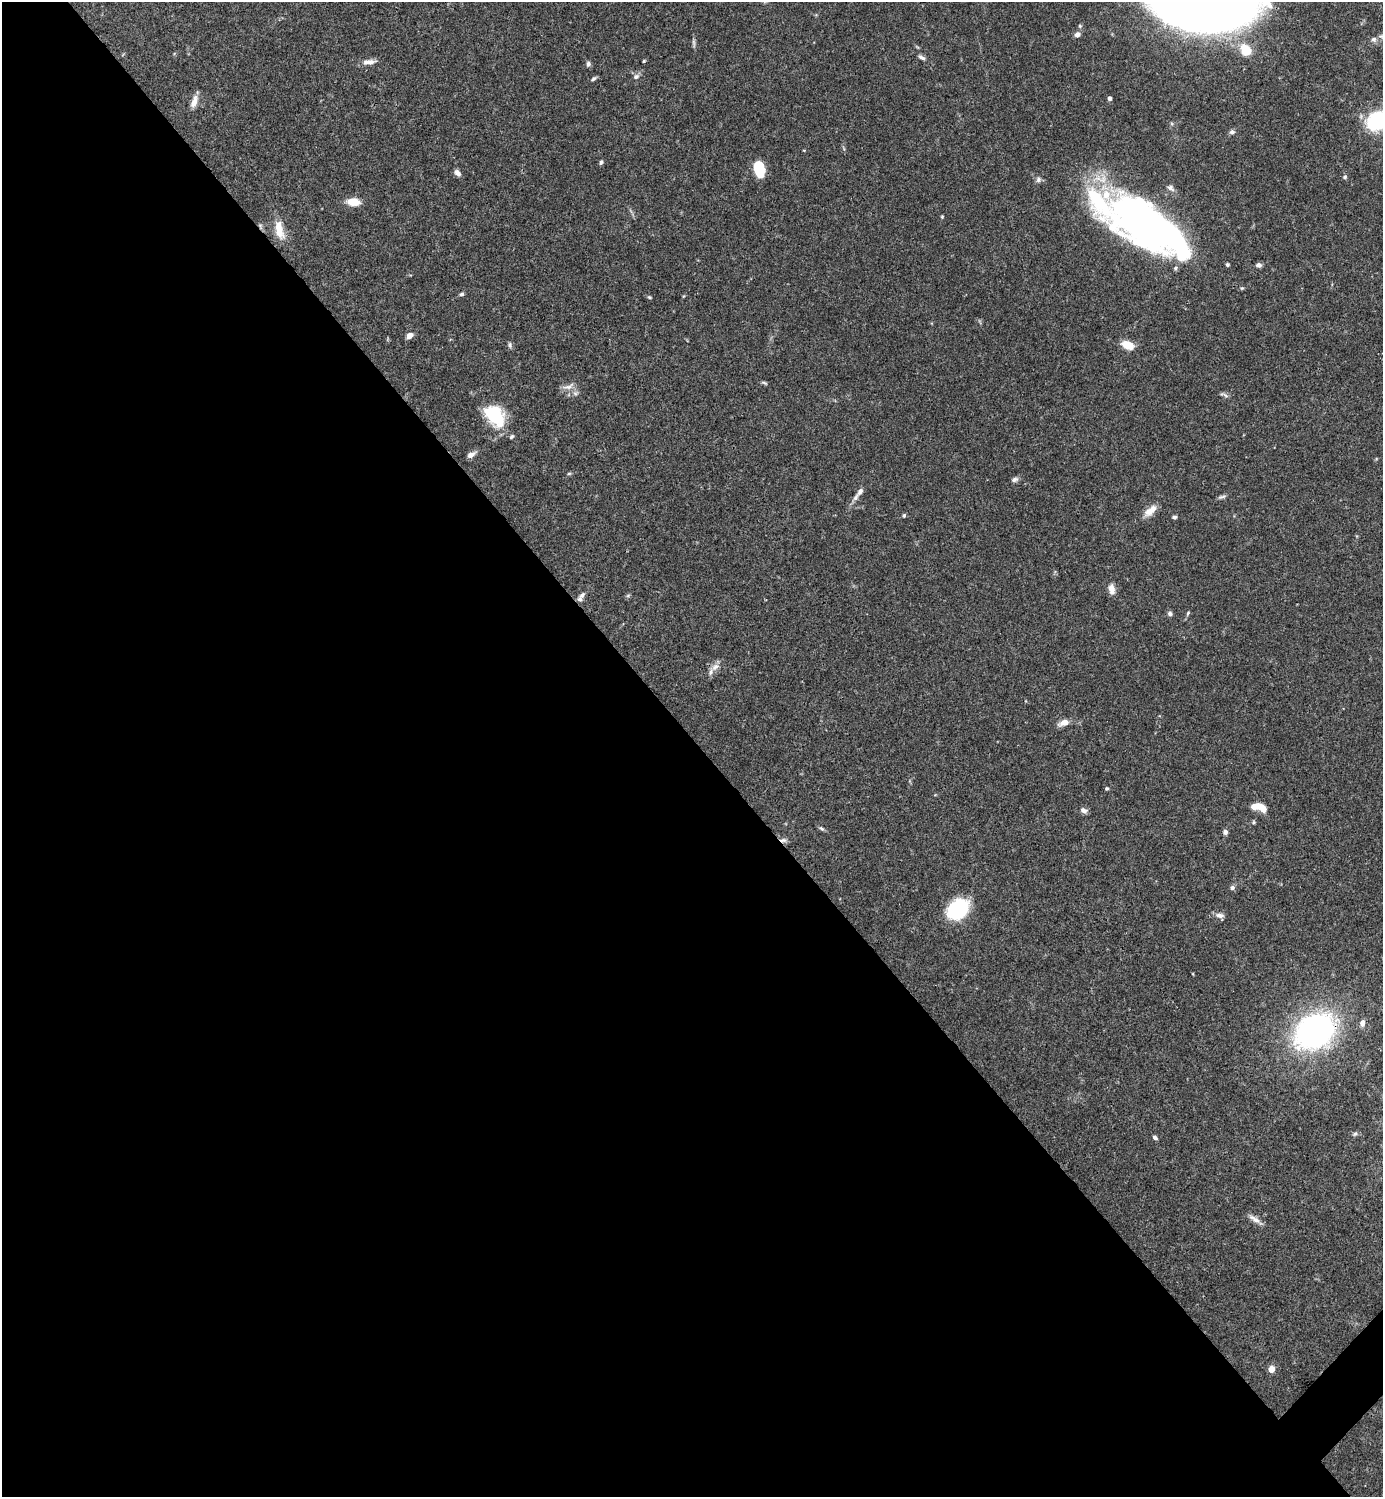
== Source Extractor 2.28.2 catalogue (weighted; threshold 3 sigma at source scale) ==
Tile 9 of 4 x 4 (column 1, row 3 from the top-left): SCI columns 300-1680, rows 1496-2990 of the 5982 x 5983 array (HDU 1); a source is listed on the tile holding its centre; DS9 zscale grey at full resolution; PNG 1385 x 1499 px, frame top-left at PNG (2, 2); no overlay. Shown black and unused: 51% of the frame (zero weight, under 3 of 4 exposures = <1% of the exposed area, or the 3 px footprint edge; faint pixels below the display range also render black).
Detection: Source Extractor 2.28.2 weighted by HDU 2 'WHT'; one run over the whole footprint, this tile lists its part. Background 0.0643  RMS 0.0032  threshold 0.0143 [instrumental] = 3 sigma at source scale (4.5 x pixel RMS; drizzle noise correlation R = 1.50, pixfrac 1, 0.05/0.05 arcsec/px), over >= 5 px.
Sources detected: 81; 4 inside a brighter object's white glare — not listed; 7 inside a brighter listed object's ellipse — not listed separately; the other 70 listed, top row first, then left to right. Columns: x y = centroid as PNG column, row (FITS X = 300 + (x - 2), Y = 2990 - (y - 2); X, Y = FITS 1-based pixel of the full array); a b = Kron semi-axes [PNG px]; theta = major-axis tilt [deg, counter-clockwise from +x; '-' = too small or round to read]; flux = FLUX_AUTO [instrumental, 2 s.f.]
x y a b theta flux
1200 3 69 35 -4 820
1080 26 5 4 - 0.44
1077 34 7 6 - 1.2
1374 39 7 7 - 1
694 43 14 4 -85 0.82
1246 50 16 13 -49 6.8
922 57 12 5 -27 1
644 61 4 3 - 0.35
369 62 16 6 7 2.2
588 64 8 5 81 0.78
636 77 8 7 - 1.1
593 79 7 4 36 0.63
1109 98 4 4 - 1.3
194 101 17 8 73 2.6
1378 120 14 11 42 41
1232 132 7 6 - 0.91
601 162 6 4 62 0.64
759 169 15 9 -77 10
457 172 8 5 -44 1.5
1345 177 5 5 - 0.56
1171 188 10 7 -36 1.2
1098 201 140 37 -43 59
353 202 10 6 -6 7.3
942 217 4 4 - 0.32
1144 223 76 21 -45 87
279 230 27 11 -76 5.4
1227 265 4 4 - 0.57
1259 265 6 5 - 1
1242 288 5 5 - 0.37
462 294 6 4 4 0.62
649 297 6 4 -17 0.46
409 335 7 5 35 2.2
510 345 8 6 -80 0.75
1127 345 13 8 -23 5.1
764 383 10 4 -20 0.52
568 387 20 6 20 1.9
575 393 8 6 16 1
1224 395 14 4 -28 0.87
494 415 28 19 -49 15
471 454 11 6 30 1.6
569 474 6 4 2 0.39
1015 479 8 6 13 1
860 492 13 6 52 1.4
1222 497 12 4 14 0.77
1150 511 18 9 40 3.4
904 515 6 4 74 0.45
1174 517 5 4 - 0.62
1112 589 14 7 -82 2.2
582 595 9 6 49 1
628 596 6 4 2 0.45
1170 613 7 6 - 0.8
1188 613 7 4 68 0.53
715 667 14 7 38 2.1
1064 723 12 7 19 2.8
1107 788 5 4 - 0.42
1255 806 10 6 12 3.8
1084 810 9 6 -26 1.3
1253 822 6 5 - 0.45
821 828 8 5 -36 0.64
1225 832 5 5 - 1
783 840 9 6 0 1.1
1232 888 6 6 - 0.84
958 909 17 13 39 29
1220 915 10 6 -8 1.5
1362 1023 8 6 83 1.6
1315 1031 31 24 33 130
1355 1134 6 5 - 0.56
1155 1138 6 4 -28 0.8
1255 1219 19 6 -34 2
1271 1369 6 5 - 3.4
Overlapping masked pixels (flux is a lower limit): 3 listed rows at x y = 279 230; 783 840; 1315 1031
Isophote crosses this tile's border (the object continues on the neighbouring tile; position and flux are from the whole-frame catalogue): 2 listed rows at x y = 1200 3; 1378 120